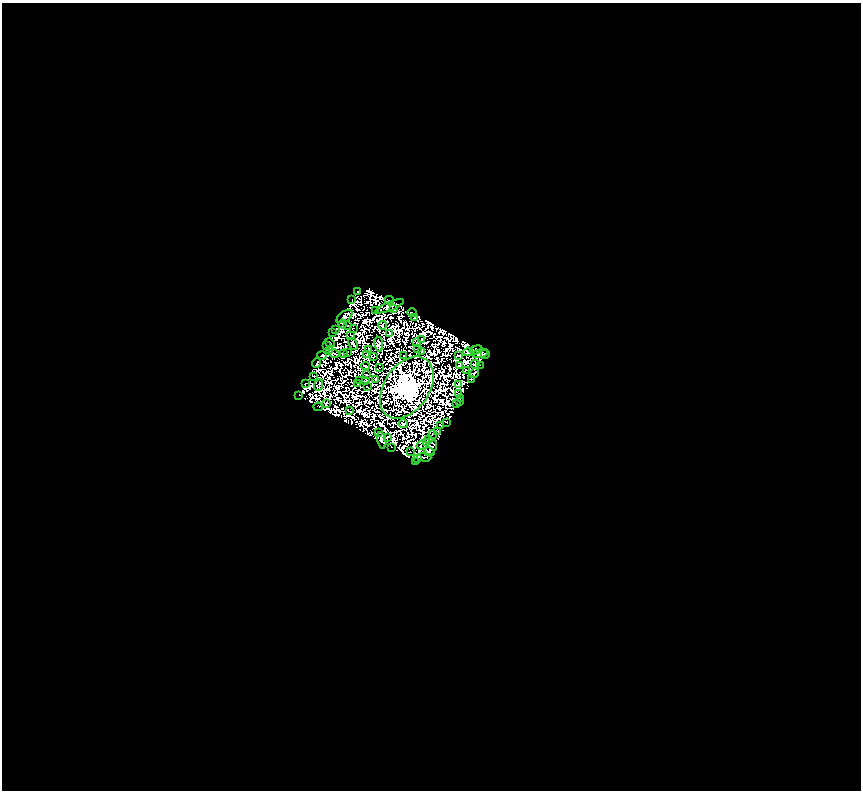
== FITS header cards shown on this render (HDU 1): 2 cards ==
NAXIS1  =                  859
NAXIS2  =                  788

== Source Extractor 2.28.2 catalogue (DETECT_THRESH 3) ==
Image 859 x 788 px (HDU 1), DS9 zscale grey, 1 PNG px = 1 image px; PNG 863 x 792 px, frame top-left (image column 1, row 788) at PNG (2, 3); each listed source drawn as its Kron ellipse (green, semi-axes under 4 px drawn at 4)
Background 0.549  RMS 3.5e-04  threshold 0.00106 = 3 sigma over >= 5 px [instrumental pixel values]
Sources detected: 195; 110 with non-positive FLUX_AUTO (blend fragments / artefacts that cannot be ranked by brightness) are neither listed nor drawn; the other 85 listed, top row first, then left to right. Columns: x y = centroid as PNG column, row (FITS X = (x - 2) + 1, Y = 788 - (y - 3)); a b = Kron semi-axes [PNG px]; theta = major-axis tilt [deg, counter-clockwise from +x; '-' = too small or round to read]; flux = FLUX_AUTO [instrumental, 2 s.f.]
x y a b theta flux
357 292 2 2 - 14
352 299 2 2 - 17
389 300 4 2 - 47
390 306 15 4 22 21
393 309 4 3 - 4.7
375 310 3 2 - 22
412 313 5 3 - 80
344 316 9 5 36 370
414 317 3 2 - 57
343 324 4 2 - 72
347 325 4 2 - 58
382 325 4 3 - 97
353 328 2 2 - 14
336 329 3 2 - 46
333 333 2 2 - 3.9
389 333 4 3 - 24
351 335 3 2 - 11
422 340 3 2 - 65
330 343 5 2 - 26
417 343 2 2 - 28
353 344 6 3 -62 46
379 344 7 4 -82 100
326 345 3 2 - 27
418 349 2 2 - 27
369 350 3 2 - 28
476 350 6 3 18 27
330 351 4 2 - 35
422 351 3 3 - 15
468 352 5 3 - 170
343 353 3 2 - 14
348 353 3 2 - 26
480 353 8 3 14 87
334 354 5 3 - 35
366 354 3 2 - 4.2
485 354 5 3 - 98
322 355 5 3 - 72
404 356 2 2 - 33
458 356 4 2 - 42
374 357 2 2 - 18
317 363 5 3 - 90
475 364 4 2 - 140
460 365 4 3 - 30
480 365 2 2 - 33
365 366 4 3 - 69
379 368 3 2 - 5.3
466 370 3 2 - 23
474 373 5 3 - 75
366 375 4 2 - 9.3
314 376 3 2 - 49
375 379 3 2 - 24
471 379 3 2 - 35
359 381 3 2 - 14
365 381 4 2 - 12
305 383 3 2 - 14
358 384 2 2 - 9.7
459 384 4 2 - 1
319 385 6 2 64 15
367 387 3 2 - 46
407 388 34 22 56 270000
459 394 3 2 - 12
299 395 2 2 - 37
460 398 3 2 - 23
459 402 3 2 - 43
326 403 3 3 - 60
457 404 3 2 - 52
318 407 4 2 - 4.8
349 411 3 2 - 40
447 422 3 2 - 49
403 424 4 2 - 13
441 425 4 2 - 6.8
437 431 4 2 - 24
379 433 2 2 - 9.4
433 435 4 3 - 23
387 437 4 2 - 46
382 440 8 4 -79 32
429 440 3 2 - 1.3
427 443 2 2 - 37
422 445 5 2 - 0.18
391 447 2 2 - 23
431 448 8 5 64 190
410 451 2 2 - 28
429 452 5 2 - 120
424 457 7 3 -1 52
418 458 3 3 - 1.6
416 461 3 2 - 2.9
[110 non-positive-flux detections neither listed nor drawn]